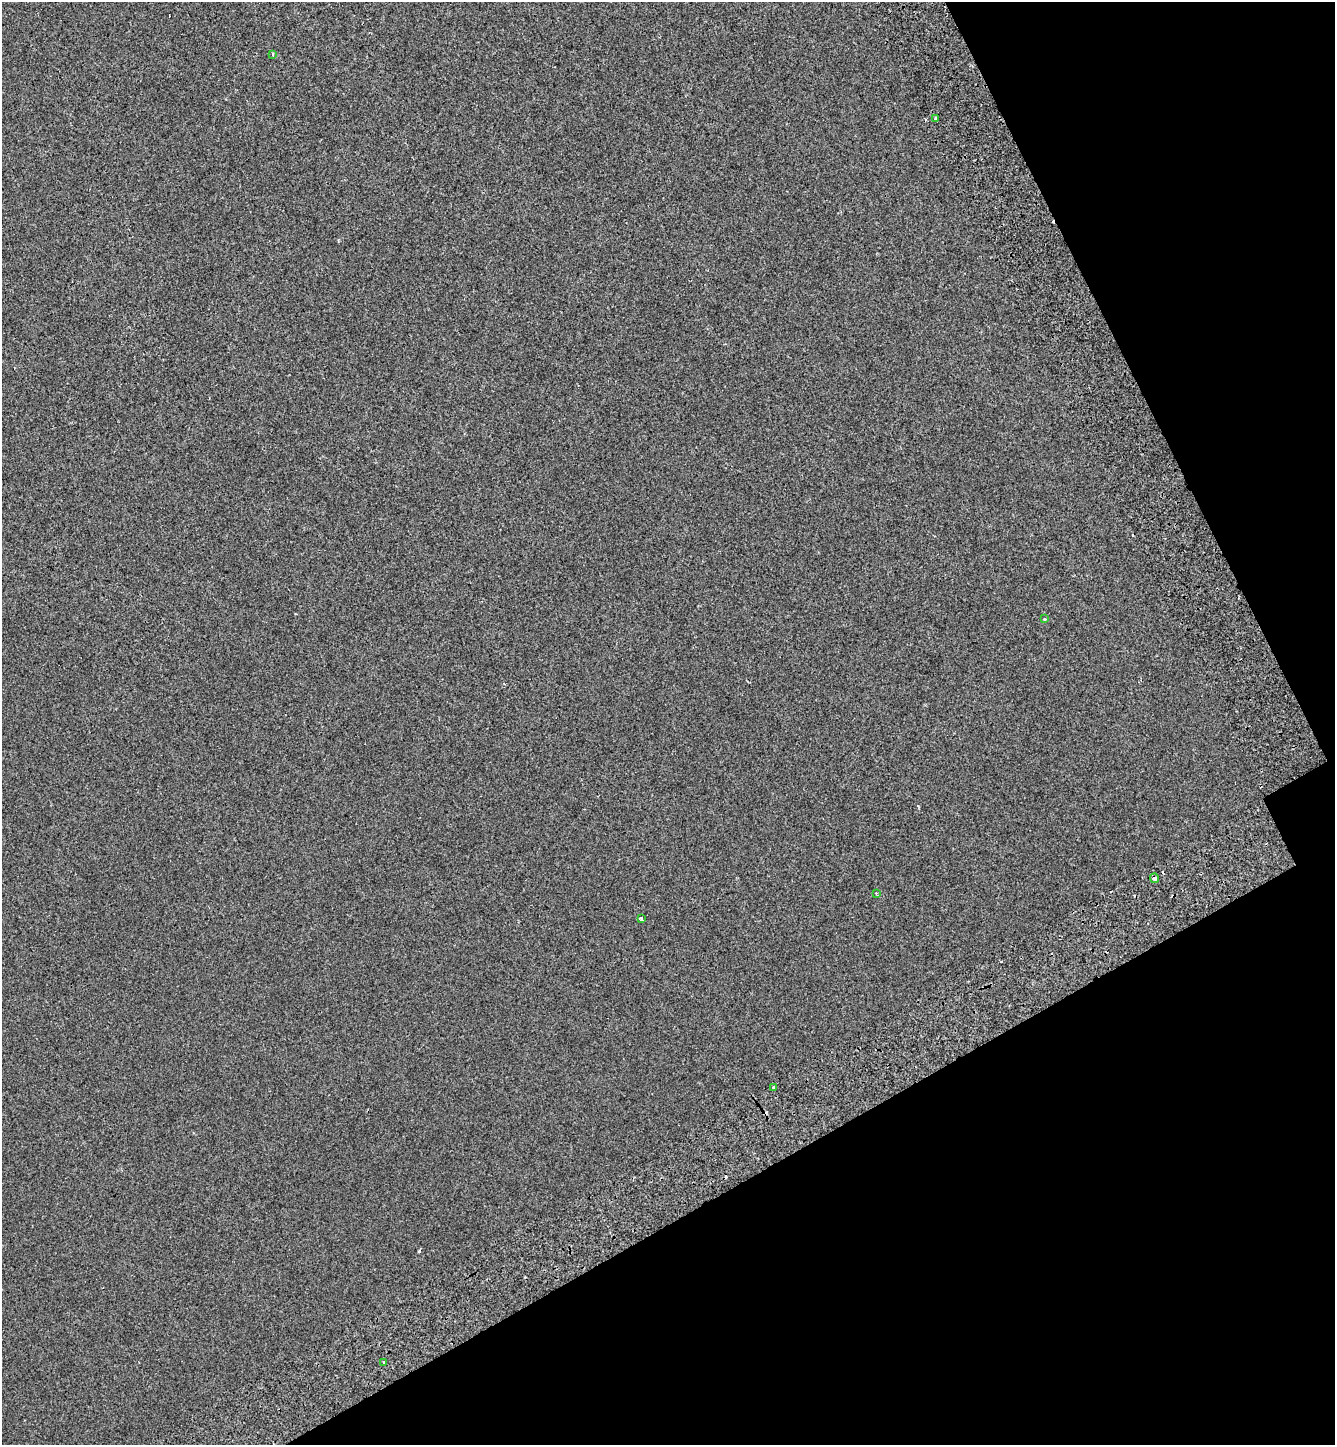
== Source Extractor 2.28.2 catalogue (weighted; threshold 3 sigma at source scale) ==
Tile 12 of 4 x 4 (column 4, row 3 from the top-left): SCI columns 4291-5623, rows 1544-2986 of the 5858 x 5977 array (HDU 1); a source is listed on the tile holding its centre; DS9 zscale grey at full resolution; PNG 1337 x 1447 px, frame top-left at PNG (2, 2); each listed source drawn as its Kron ellipse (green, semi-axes under 4 px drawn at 4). Shown black and unused: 25% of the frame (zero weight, under 2 of 3 exposures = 7% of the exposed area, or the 3 px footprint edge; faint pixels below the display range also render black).
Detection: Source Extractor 2.28.2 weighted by HDU 2 'WHT'; one run over the whole footprint, this tile lists its part. Background -4.05e-04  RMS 0.0046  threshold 0.0205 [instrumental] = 3 sigma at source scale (4.5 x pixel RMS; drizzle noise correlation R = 1.50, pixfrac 1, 0.0396/0.0396 arcsec/px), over >= 5 px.
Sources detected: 12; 4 cosmic-ray / hot-pixel residue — neither listed nor drawn; the other 8 listed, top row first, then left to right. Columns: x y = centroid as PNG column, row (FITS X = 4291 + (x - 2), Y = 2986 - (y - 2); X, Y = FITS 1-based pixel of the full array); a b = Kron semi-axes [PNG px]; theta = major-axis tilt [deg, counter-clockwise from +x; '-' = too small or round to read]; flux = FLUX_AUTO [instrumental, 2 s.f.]
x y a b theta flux
273 54 4 2 - 0.34
935 118 3 3 - 1.2
1045 619 3 3 - 2.7
1155 878 5 3 - 7.8
876 893 2 2 - 0.46
641 918 4 3 - 0.94
774 1087 3 3 - 1.9
384 1362 3 3 - 4.7
Overlapping masked pixels (flux is a lower limit): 1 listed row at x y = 1155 878